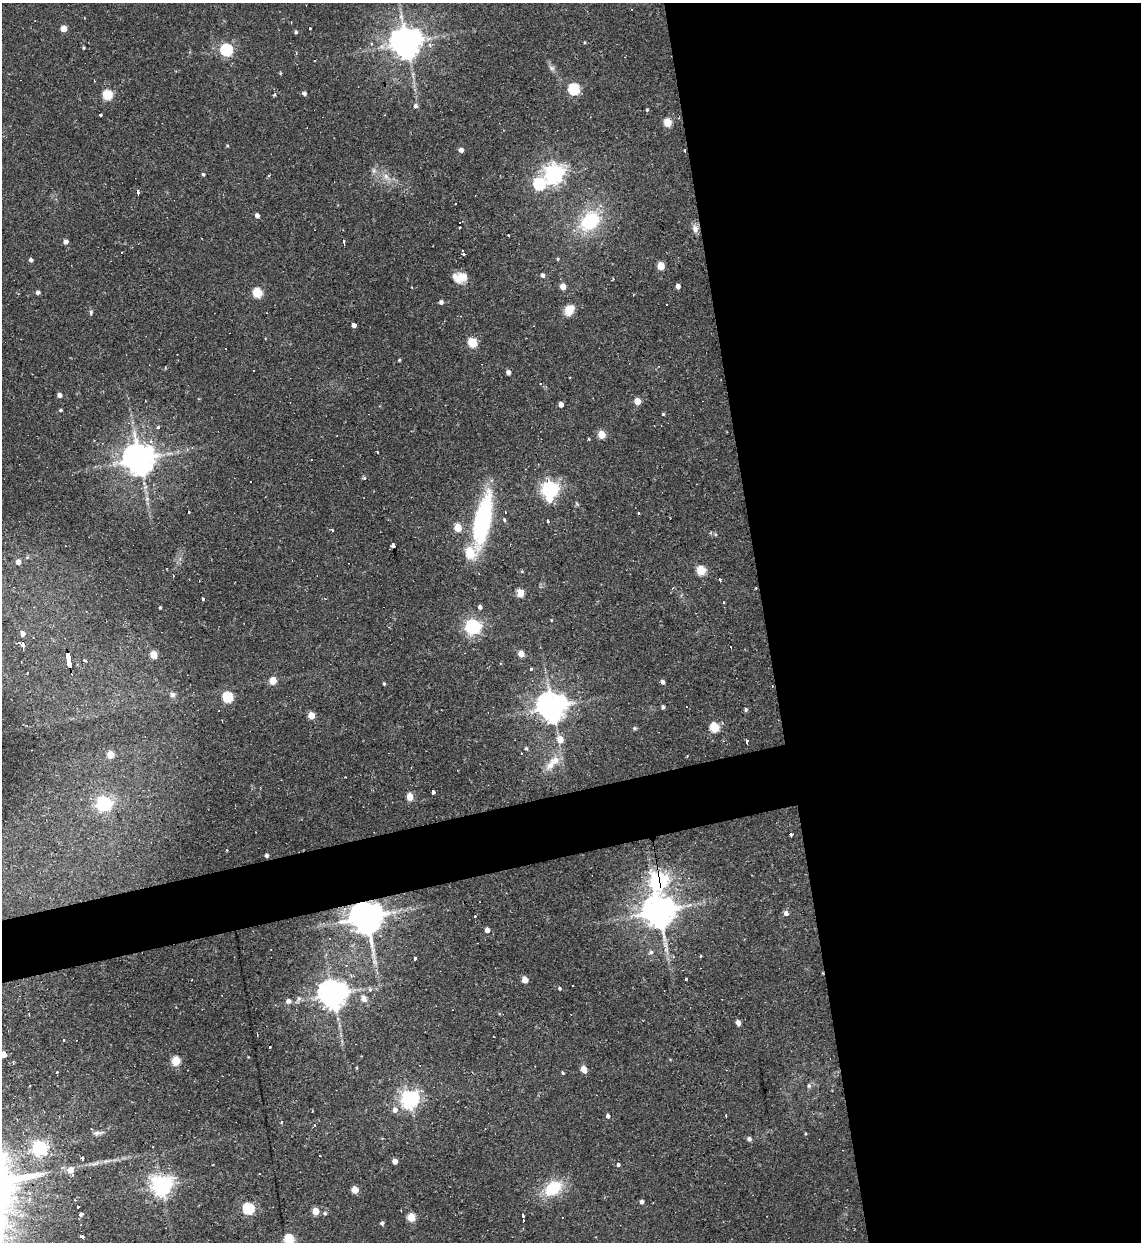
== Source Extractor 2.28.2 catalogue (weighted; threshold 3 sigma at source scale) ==
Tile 8 of 4 x 4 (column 4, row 2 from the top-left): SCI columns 3669-4807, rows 2483-3722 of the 4944 x 4963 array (HDU 1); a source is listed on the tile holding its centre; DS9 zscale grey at full resolution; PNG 1143 x 1244 px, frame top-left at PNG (2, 3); no overlay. Shown black and unused: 36% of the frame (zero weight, under 2 of 3 exposures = <1% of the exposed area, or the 3 px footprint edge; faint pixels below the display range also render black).
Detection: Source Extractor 2.28.2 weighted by HDU 2 'WHT'; one run over the whole footprint, this tile lists its part. Background 0.0631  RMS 0.0059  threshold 0.0265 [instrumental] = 3 sigma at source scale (4.5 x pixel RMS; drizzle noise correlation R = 1.50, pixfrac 1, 0.05/0.05 arcsec/px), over >= 5 px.
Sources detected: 187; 1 inside a brighter object's white glare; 23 cosmic-ray / hot-pixel residue — not listed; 2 inside a brighter listed object's ellipse — not listed separately; the other 161 listed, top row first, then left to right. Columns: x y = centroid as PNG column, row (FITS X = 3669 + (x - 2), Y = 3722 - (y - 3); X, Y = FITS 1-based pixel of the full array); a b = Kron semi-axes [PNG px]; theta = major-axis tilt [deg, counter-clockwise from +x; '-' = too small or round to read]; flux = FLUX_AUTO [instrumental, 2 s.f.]
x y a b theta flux
64 28 4 4 - 6.5
309 29 3 3 - 1.3
296 32 4 3 - 0.8
406 42 9 9 - 1000
430 45 5 5 - 1.3
83 48 4 3 - 0.65
226 49 6 6 - 68
296 53 4 3 - 0.7
552 68 8 6 -21 1.6
574 89 6 5 - 54
304 93 5 4 - 1.3
107 94 6 5 - 29
274 94 4 3 - 0.82
415 106 6 5 - 1.5
647 110 4 4 - 0.56
100 115 3 3 - 3.4
667 122 5 5 - 16
461 150 4 4 - 2.5
203 174 4 4 - 0.86
554 174 7 7 - 320
386 176 8 6 -70 2.6
539 184 7 6 - 56
137 191 4 3 - 4.8
257 215 4 4 - 2.3
590 221 23 18 46 33
459 227 3 3 - 1.1
695 229 11 7 -75 2.7
343 241 3 3 - 1.7
66 242 5 5 - 2.4
463 253 5 3 - 1.8
558 259 5 3 - 0.53
31 260 4 4 - 1.5
661 266 5 5 - 12
542 275 5 4 - 1.7
460 277 17 11 8 7.5
563 286 5 5 - 5
678 286 4 4 - 2.7
38 292 4 4 - 1.6
257 292 6 5 - 25
633 294 3 2 - 0.61
441 302 4 4 - 1.6
666 304 2 2 - 0.38
569 310 13 10 59 6.9
91 312 5 4 - 1.1
354 325 4 4 - 2.2
472 342 5 5 - 25
399 360 4 3 - 0.6
508 372 5 4 - 2.3
540 384 3 3 - 0.47
59 395 5 4 - 2.2
637 401 5 5 - 7.3
561 404 4 4 - 3.1
60 410 4 3 - 0.72
663 414 4 4 - 0.53
158 427 5 3 - 0.65
601 434 5 5 - 13
377 452 3 2 - 0.76
139 459 9 9 - 1200
364 478 4 4 - 0.93
550 489 8 6 -85 200
504 520 5 4 - 0.83
480 521 62 19 88 53
547 521 3 3 - 1.3
458 528 5 5 - 15
392 545 4 3 - 35
18 562 5 5 - 2.5
701 570 6 5 - 24
720 580 3 2 - 1
672 588 5 3 - 0.65
520 593 5 5 - 15
202 599 3 3 - 2.7
480 607 5 4 - 1.2
160 608 3 3 - 0.56
551 620 4 2 - 0.4
473 626 7 6 - 140
22 634 5 5 - 2.9
18 643 3 3 - 2.5
23 644 6 3 -73 3.7
731 647 2 2 - 0.66
521 654 5 4 - 6
153 655 5 5 - 11
85 660 4 3 - 0.7
69 662 8 3 -75 44
530 669 3 3 - 1.7
27 673 3 3 - 0.83
273 681 5 5 - 11
662 682 4 4 - 2
384 683 4 3 - 0.72
172 695 7 7 - 1.7
228 697 6 5 - 38
552 707 8 8 - 910
663 707 4 3 - 1.2
746 710 5 4 - 0.99
311 715 5 5 - 7.6
714 727 5 5 - 32
634 728 5 4 - 0.82
560 739 6 6 - 6.4
746 741 3 3 - 4.5
526 748 5 4 - 0.81
110 755 5 5 - 10
687 756 3 3 - 0.42
551 764 25 9 54 8
432 792 3 3 - 16
410 797 5 5 - 9.2
104 804 7 6 - 130
791 834 3 3 - 4.5
226 850 4 3 - 0.5
266 855 4 4 - 1.5
659 880 10 9 - 98
344 909 3 3 - 6.2
659 911 9 9 - 1200
786 913 5 5 - 2.5
366 917 9 8 - 1500
487 930 4 4 - 3.7
651 952 7 5 15 1.3
414 959 3 3 - 1.8
685 979 3 3 - 1.6
525 980 5 4 - 7.7
560 988 4 4 - 0.75
370 989 6 5 - 1.1
333 994 8 8 - 780
299 998 8 5 74 1.5
364 999 9 7 -48 3.2
288 1001 5 5 - 2.3
738 1023 5 4 - 2.5
494 1037 2 2 - 0.43
63 1040 3 3 - 1.2
3 1054 4 4 - 6.4
175 1061 5 5 - 18
13 1062 4 3 - 0.77
584 1069 5 5 - 6.8
563 1073 4 4 - 0.68
809 1086 6 5 - 1.2
410 1099 7 7 - 210
395 1110 6 6 - 2.8
608 1116 4 4 - 1.4
726 1116 2 2 - 0.64
281 1122 3 3 - 0.95
97 1133 15 5 7 2
749 1139 5 5 - 1.9
39 1148 6 6 - 120
82 1159 3 3 - 3.6
395 1161 5 4 - 3.1
95 1164 10 3 21 1.5
618 1165 4 3 - 2
70 1170 6 5 - 6
161 1185 7 7 - 380
553 1188 18 12 36 22
355 1190 5 4 - 9.9
75 1200 3 2 - 0.53
642 1202 5 4 - 1.5
78 1207 3 2 - 1.1
248 1208 6 6 - 45
315 1211 5 4 - 10
325 1213 5 5 - 1
81 1214 4 4 - 1.2
522 1216 3 3 - 2.1
411 1217 5 5 - 15
382 1223 5 4 - 1
82 1237 3 3 - 5.6
288 1239 5 5 - 34
Overlapping masked pixels (flux is a lower limit): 4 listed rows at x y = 69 662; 659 880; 344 909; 366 917
Isophote crosses this tile's border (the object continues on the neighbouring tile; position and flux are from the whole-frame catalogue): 2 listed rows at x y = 3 1054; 288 1239